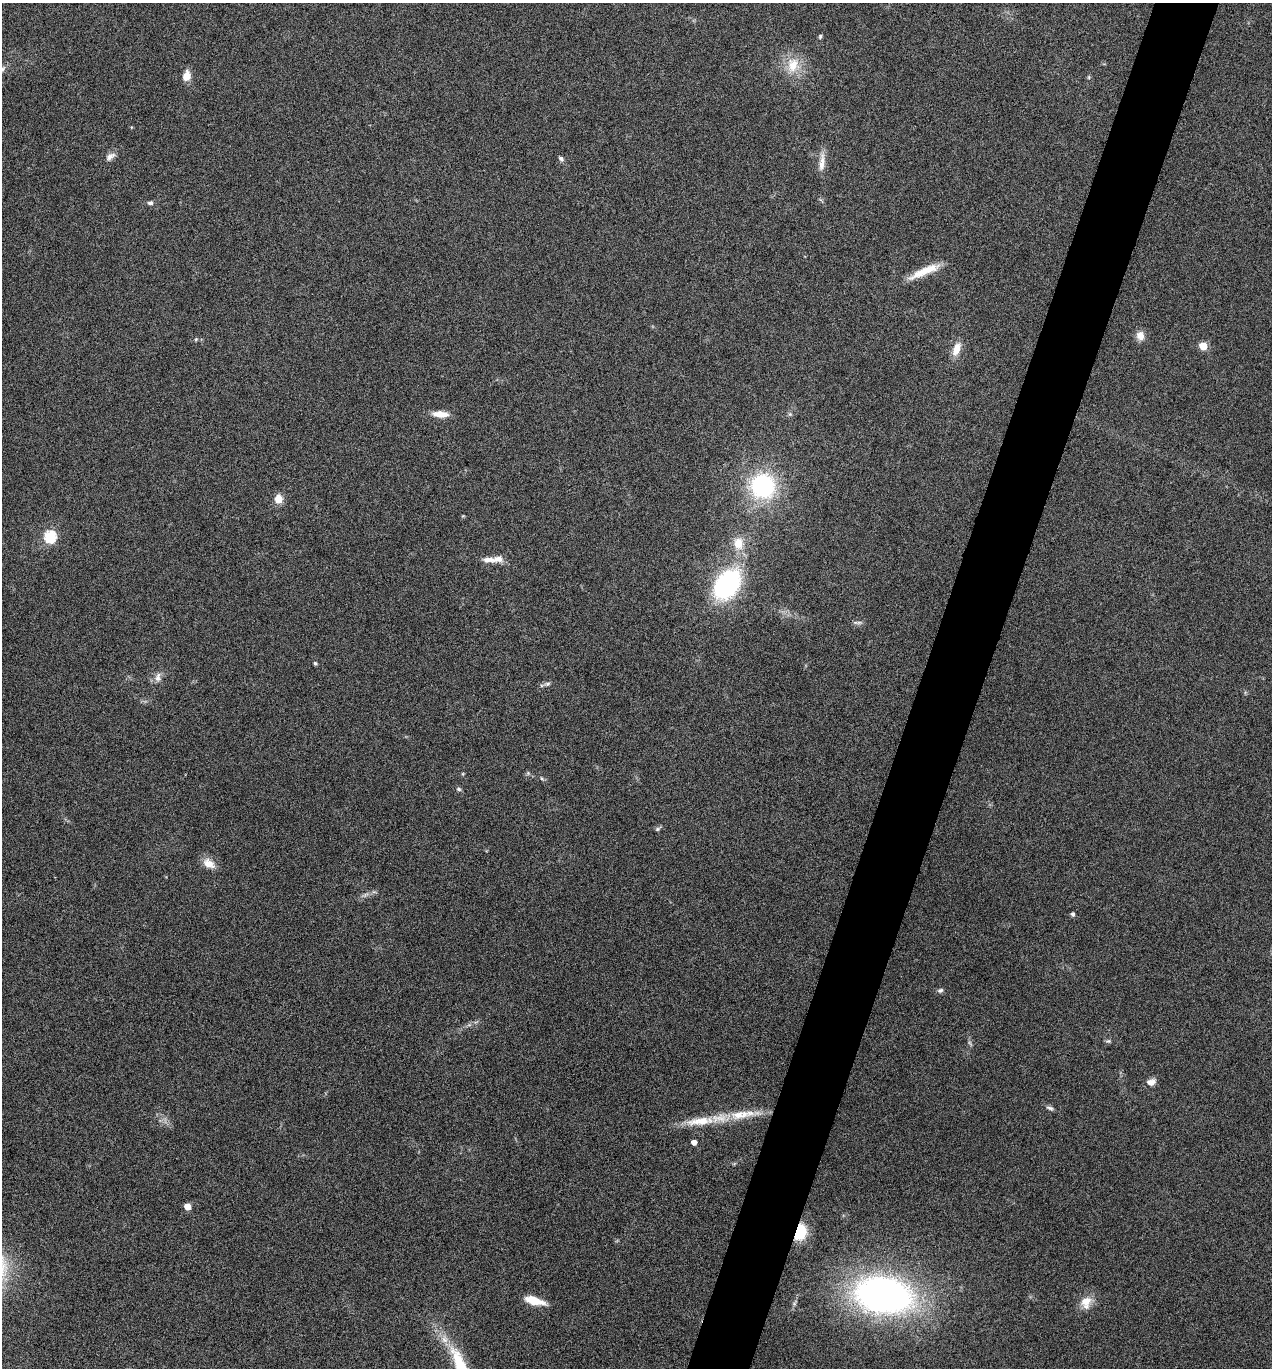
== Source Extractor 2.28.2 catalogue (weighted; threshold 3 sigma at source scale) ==
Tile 10 of 4 x 4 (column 2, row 3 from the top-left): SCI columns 1540-2809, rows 1370-2735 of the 5488 x 5474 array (HDU 1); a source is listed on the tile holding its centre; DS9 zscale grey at full resolution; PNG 1274 x 1370 px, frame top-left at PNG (2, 3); no overlay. Shown black and unused: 5% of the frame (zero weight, under 5 of 9 exposures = <1% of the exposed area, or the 3 px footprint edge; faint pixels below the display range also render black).
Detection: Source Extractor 2.28.2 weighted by HDU 2 'WHT'; one run over the whole footprint, this tile lists its part. Background 0.171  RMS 0.0059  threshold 0.024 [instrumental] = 3 sigma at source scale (4.09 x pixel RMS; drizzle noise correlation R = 1.36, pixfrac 0.8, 0.05/0.05 arcsec/px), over >= 5 px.
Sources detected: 50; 1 too faint to see at this stretch — not listed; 4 inside a brighter listed object's ellipse — not listed separately; the other 45 listed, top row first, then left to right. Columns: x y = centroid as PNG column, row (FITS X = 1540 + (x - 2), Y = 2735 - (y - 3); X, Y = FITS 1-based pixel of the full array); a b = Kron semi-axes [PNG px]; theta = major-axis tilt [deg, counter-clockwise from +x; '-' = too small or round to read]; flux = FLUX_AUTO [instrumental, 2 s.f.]
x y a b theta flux
820 36 6 5 - 0.88
793 65 23 18 77 14
3 69 8 6 47 1.4
186 76 11 8 75 6
1089 77 6 4 -89 0.67
110 156 15 8 38 2.9
561 159 6 5 - 1.5
822 162 27 8 84 5.7
150 203 8 6 -4 1.4
924 271 41 8 23 12
1140 336 10 9 - 5.2
196 339 5 4 - 0.66
1203 346 5 5 - 18
956 349 18 9 68 6.3
440 414 20 8 -3 6.2
790 414 6 5 - 0.99
763 486 21 21 - 68
278 499 9 7 86 7.2
50 537 6 6 - 63
738 543 17 14 -86 9.6
488 560 17 8 -2 4.2
727 584 31 21 53 82
859 622 10 4 6 1.4
315 663 4 4 - 1
158 677 14 9 80 3.6
547 684 8 5 10 1.4
463 774 5 3 - 0.52
542 778 6 4 -45 0.74
459 789 7 5 -5 1.1
658 829 8 5 28 1.1
209 864 16 10 -31 6.3
365 895 10 5 35 1.7
1073 914 4 4 - 1.5
940 990 8 6 16 1.4
1108 1041 8 5 0 1
1151 1082 11 7 17 3.4
1050 1108 11 5 -25 1.5
740 1115 53 11 6 18
694 1142 4 4 - 4.3
187 1207 5 5 - 11
800 1232 14 10 73 24
883 1295 42 26 -8 290
534 1300 23 8 -16 11
1086 1301 18 12 24 7.1
444 1339 13 11 -69 5.2
Overlapping masked pixels (flux is a lower limit): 1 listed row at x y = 800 1232
Isophote crosses this tile's border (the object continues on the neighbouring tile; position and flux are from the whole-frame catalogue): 1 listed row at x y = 3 69